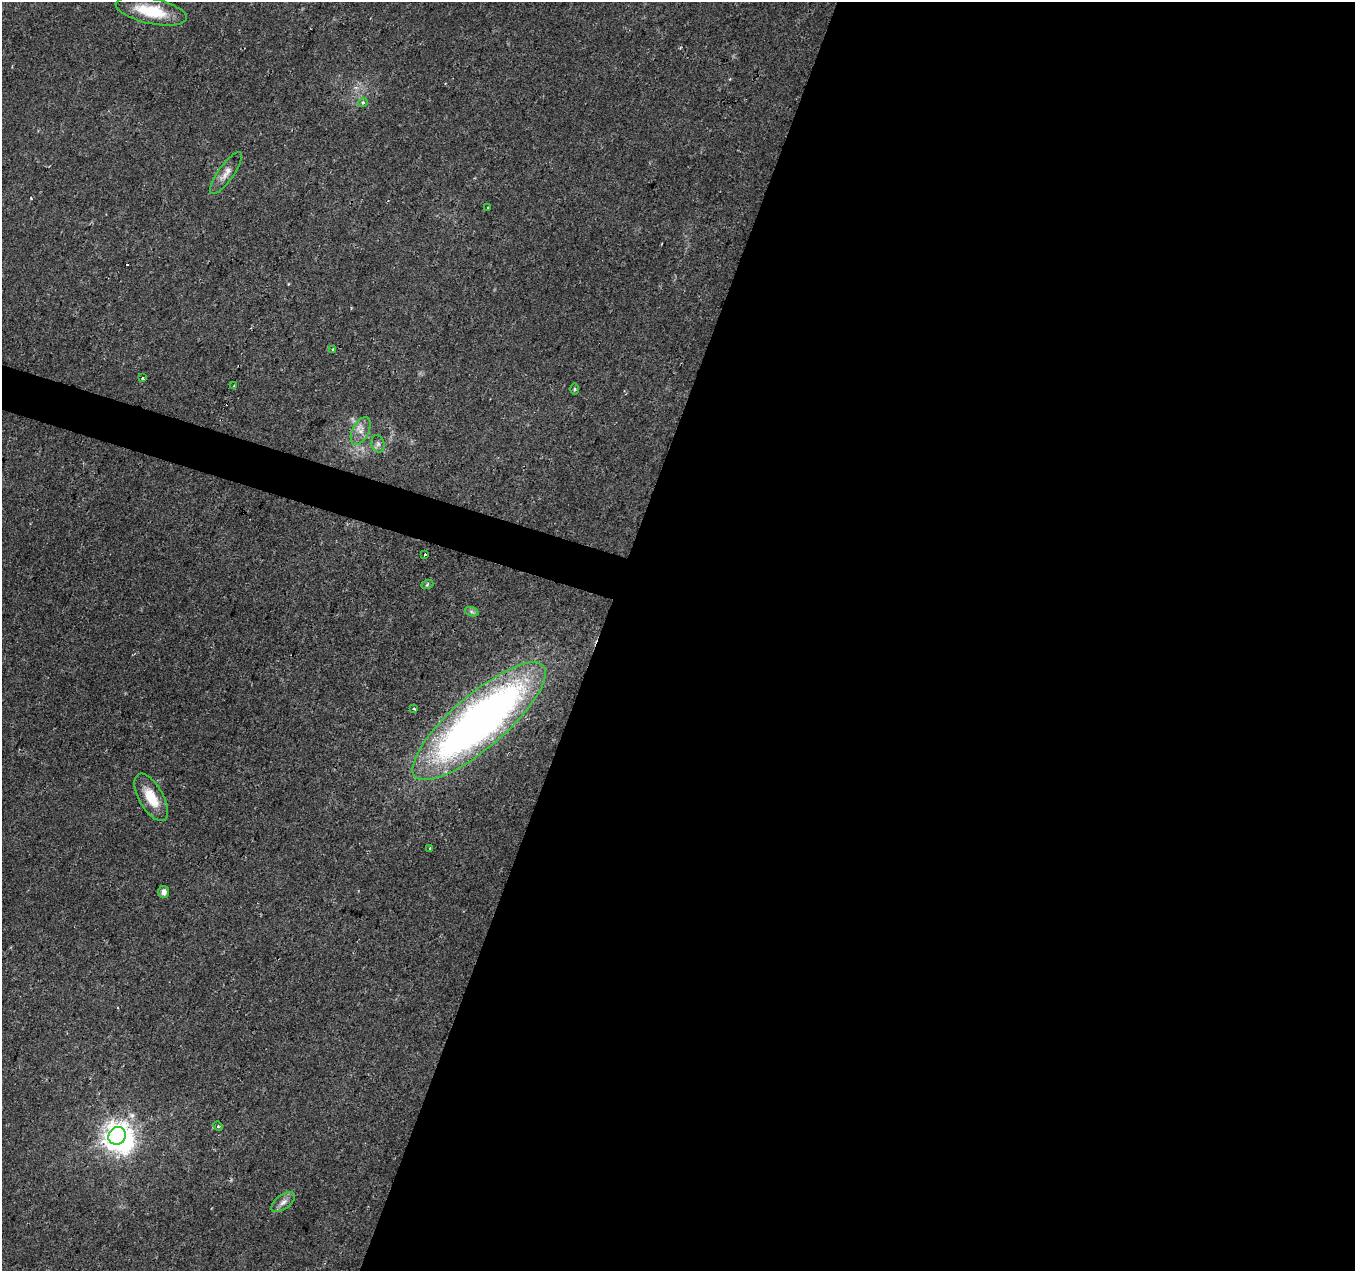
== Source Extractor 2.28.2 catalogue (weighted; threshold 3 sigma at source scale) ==
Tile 12 of 4 x 4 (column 4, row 3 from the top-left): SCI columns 4060-5412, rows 1486-2754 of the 5423 x 5572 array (HDU 1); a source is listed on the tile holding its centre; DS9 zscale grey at full resolution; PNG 1357 x 1273 px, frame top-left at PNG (2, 2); each listed source drawn as its Kron ellipse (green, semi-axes under 4 px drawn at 4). Shown black and unused: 58% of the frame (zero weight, under 2 of 3 exposures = <1% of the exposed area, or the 3 px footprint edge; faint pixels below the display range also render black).
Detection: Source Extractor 2.28.2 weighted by HDU 2 'WHT'; one run over the whole footprint, this tile lists its part. Background 0.023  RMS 0.0028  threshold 0.0128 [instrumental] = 3 sigma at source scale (4.5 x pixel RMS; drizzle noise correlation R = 1.50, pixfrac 1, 0.0396/0.0396 arcsec/px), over >= 5 px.
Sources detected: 23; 1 inside a brighter object's white glare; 1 cosmic-ray / hot-pixel residue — neither listed nor drawn; the other 21 listed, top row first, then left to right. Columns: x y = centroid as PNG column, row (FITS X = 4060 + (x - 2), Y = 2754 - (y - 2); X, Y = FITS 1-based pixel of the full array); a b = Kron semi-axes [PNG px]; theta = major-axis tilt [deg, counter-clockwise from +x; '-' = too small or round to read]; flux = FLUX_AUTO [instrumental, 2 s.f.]
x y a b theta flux
151 11 36 12 -12 11
363 102 4 4 - 0.71
226 173 25 7 55 2.5
488 208 3 2 - 0.27
333 349 3 3 - 0.53
142 378 3 3 - 0.51
234 386 3 2 - 0.41
575 389 6 4 -90 0.32
361 431 15 8 63 2.4
378 444 9 6 -75 0.9
425 555 3 3 - 0.75
427 585 6 4 20 0.42
472 612 7 4 -19 0.59
414 709 3 3 - 0.54
479 721 85 26 41 180
151 797 26 12 -60 7.1
429 848 3 3 - 0.82
164 892 6 5 - 1.4
218 1126 5 4 - 0.43
117 1136 9 8 - 330
283 1202 13 7 37 1.7